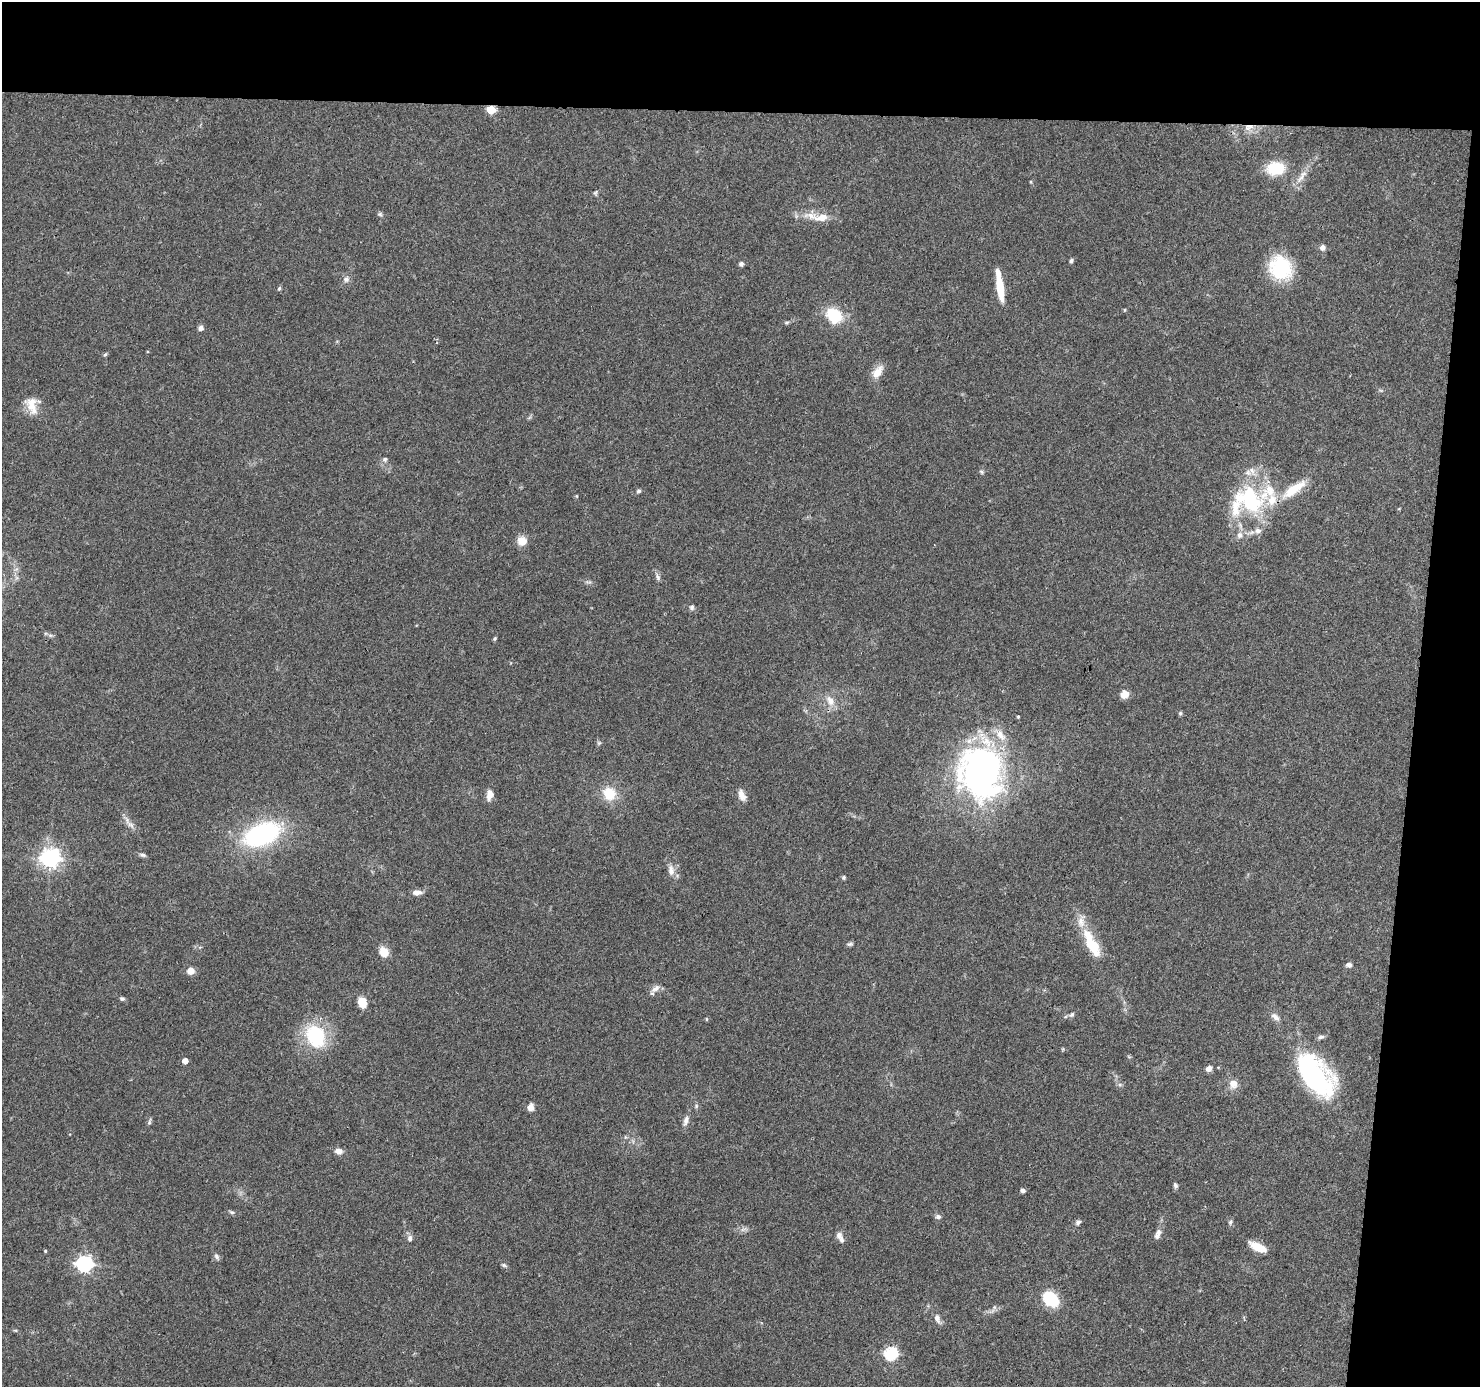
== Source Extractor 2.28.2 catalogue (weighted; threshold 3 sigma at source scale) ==
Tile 3 of 3 x 3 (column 3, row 1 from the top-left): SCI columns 2961-4438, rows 2974-4358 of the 4440 x 4461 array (HDU 1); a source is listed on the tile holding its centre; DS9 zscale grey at full resolution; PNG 1482 x 1389 px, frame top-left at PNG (2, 2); no overlay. Shown black and unused: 12% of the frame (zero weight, under 3 of 4 exposures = <1% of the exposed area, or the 3 px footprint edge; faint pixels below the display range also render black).
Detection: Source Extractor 2.28.2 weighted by HDU 2 'WHT'; one run over the whole footprint, this tile lists its part. Background 0.0572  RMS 0.0051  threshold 0.023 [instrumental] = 3 sigma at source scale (4.5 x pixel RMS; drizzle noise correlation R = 1.50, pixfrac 1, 0.05/0.05 arcsec/px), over >= 5 px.
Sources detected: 103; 3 inside a brighter object's white glare — not listed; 11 inside a brighter listed object's ellipse — not listed separately; the other 89 listed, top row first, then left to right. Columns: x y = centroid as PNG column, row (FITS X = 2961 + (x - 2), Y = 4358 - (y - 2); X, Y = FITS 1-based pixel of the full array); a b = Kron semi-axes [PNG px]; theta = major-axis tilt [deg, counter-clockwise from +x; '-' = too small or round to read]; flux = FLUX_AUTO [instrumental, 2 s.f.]
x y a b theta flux
491 110 5 5 - 18
1249 127 14 8 13 4.3
1276 168 16 12 5 19
1301 177 17 6 44 3.4
595 193 7 5 72 0.82
380 214 7 5 -21 0.93
811 216 22 10 -11 6.9
1323 248 7 6 - 2.2
1071 260 5 4 - 0.97
741 264 5 5 - 1.4
1280 268 22 20 -65 37
346 279 8 7 - 1.8
1000 286 30 6 -82 15
279 288 6 4 67 0.82
1124 310 5 3 - 0.48
834 316 14 11 -43 22
787 322 8 4 1 0.82
201 328 6 5 - 2
105 355 6 4 52 0.75
877 372 18 10 52 5.9
31 405 24 14 -73 8.4
385 459 6 6 - 1.3
981 472 7 5 -67 0.91
1293 490 32 10 35 15
639 491 6 5 - 1
576 496 5 3 - 0.43
1249 500 45 35 -26 52
1240 535 9 8 - 2.5
522 541 10 10 - 5.8
657 577 11 4 -72 1.5
692 607 7 6 - 1.2
50 635 7 4 -18 1
495 639 5 4 - 0.7
1124 694 9 8 - 4.7
830 701 16 9 -59 5
1180 713 6 5 - 0.72
1018 717 3 3 - 0.58
599 743 6 5 - 0.82
982 770 57 50 -17 150
609 794 14 13 - 13
489 795 12 8 77 3.8
742 795 14 7 -66 3.6
131 825 12 6 -44 2.6
262 834 33 19 22 77
142 855 9 5 -10 1.2
50 858 7 7 - 270
671 870 14 8 -83 3.6
844 877 5 5 - 0.81
417 892 10 6 3 3
850 944 8 5 10 1
1091 945 31 13 -59 17
384 952 11 9 -61 7
1349 965 7 5 -9 1.6
191 971 6 6 - 5.3
655 988 15 7 38 3
122 999 6 5 - 0.97
362 1002 9 7 -72 8.4
1072 1015 8 5 49 1.1
1275 1017 13 7 -42 2.6
706 1019 5 3 - 0.49
315 1036 26 20 -71 34
1321 1037 10 5 13 1.3
185 1061 5 5 - 3.5
1209 1068 8 6 43 2.3
1314 1073 52 32 -49 64
1233 1084 11 10 - 4.4
1120 1085 6 4 -1 0.95
696 1106 6 5 - 0.94
530 1107 7 6 - 4.1
686 1121 15 7 72 2.6
149 1122 9 4 72 0.97
338 1151 10 7 -16 2.8
1175 1186 7 5 -79 1.2
1023 1190 5 5 - 1.4
232 1212 7 4 -26 0.95
938 1217 7 6 - 1.5
1078 1222 8 5 31 1.3
1230 1222 7 5 68 0.98
1158 1234 14 7 69 2.8
839 1236 9 7 -87 2.3
410 1238 9 6 88 1.9
1258 1247 17 7 -26 9.5
45 1251 4 4 - 0.52
217 1257 10 6 -58 1.4
84 1264 7 6 - 160
504 1265 7 5 -21 0.92
1050 1299 20 15 -41 16
937 1318 11 7 -69 2.7
890 1354 6 6 - 68
Overlapping masked pixels (flux is a lower limit): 2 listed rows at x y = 491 110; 1249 127